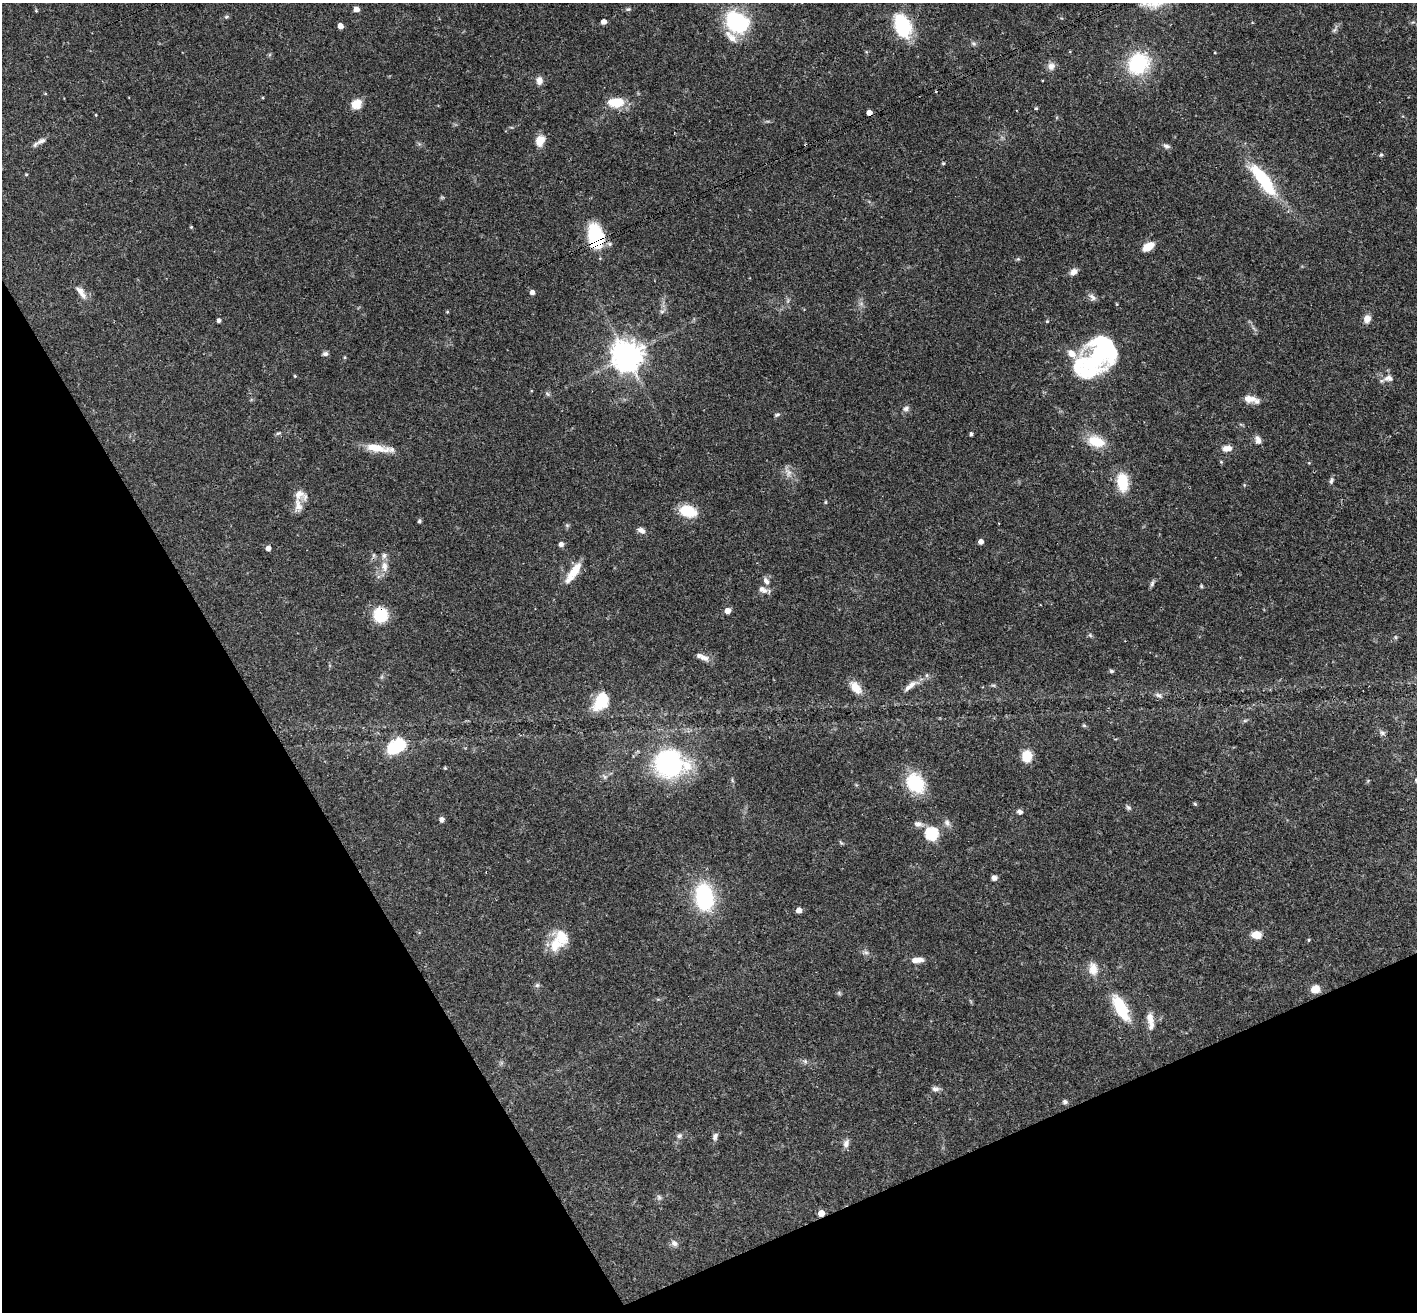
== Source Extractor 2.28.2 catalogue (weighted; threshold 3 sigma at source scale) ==
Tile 14 of 4 x 4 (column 2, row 4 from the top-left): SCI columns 1472-2886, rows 316-1625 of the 5771 x 5737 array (HDU 1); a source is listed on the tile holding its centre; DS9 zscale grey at full resolution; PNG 1419 x 1314 px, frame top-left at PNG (2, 3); no overlay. Shown black and unused: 25% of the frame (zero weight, under 3 of 4 exposures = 6% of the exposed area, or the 3 px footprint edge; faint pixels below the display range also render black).
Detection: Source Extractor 2.28.2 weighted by HDU 2 'WHT'; one run over the whole footprint, this tile lists its part. Background 0.0569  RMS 0.0031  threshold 0.0141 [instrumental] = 3 sigma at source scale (4.5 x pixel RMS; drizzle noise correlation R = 1.50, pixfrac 1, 0.05/0.05 arcsec/px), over >= 5 px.
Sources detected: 137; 4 inside a brighter object's white glare — not listed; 8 inside a brighter listed object's ellipse — not listed separately; the other 125 listed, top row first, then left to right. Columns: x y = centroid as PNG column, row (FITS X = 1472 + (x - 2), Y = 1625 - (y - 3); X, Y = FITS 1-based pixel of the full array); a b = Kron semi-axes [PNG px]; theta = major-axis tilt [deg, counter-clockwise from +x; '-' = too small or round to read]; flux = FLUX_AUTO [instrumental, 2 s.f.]
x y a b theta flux
356 9 5 4 - 2.2
628 9 7 5 1 0.56
226 17 7 4 31 0.5
604 22 4 4 - 1.9
737 22 26 21 -39 25
340 26 4 4 - 2.2
902 26 24 15 -71 21
1334 30 8 4 44 0.67
974 43 7 5 -34 0.68
1138 63 24 21 50 21
1051 66 10 9 - 1.8
539 81 10 8 83 1.8
45 93 5 3 - 0.25
616 102 20 11 3 7.4
356 104 13 12 - 3.5
1036 108 4 4 - 0.44
869 113 4 4 - 2.3
96 115 4 3 - 0.23
42 141 14 7 23 1.6
540 141 11 9 72 4.3
1167 146 9 6 -13 0.97
1381 155 6 4 65 0.43
943 163 4 4 - 0.38
26 174 4 3 - 0.33
1263 180 43 13 -54 21
442 197 6 4 0 0.39
191 227 4 4 - 0.33
595 237 21 12 -80 28
1148 246 15 9 31 3.7
1018 259 5 5 - 0.4
1074 272 9 7 35 1.8
80 290 15 9 -40 2.2
532 292 4 4 - 1.6
1092 297 13 6 -41 1.3
447 312 4 4 - 0.32
662 312 6 5 - 0.71
1367 319 9 7 68 2.4
219 320 4 3 - 0.88
1047 321 5 4 - 0.37
1071 353 12 8 -40 2.8
325 354 7 5 5 1
627 356 9 9 - 520
345 357 5 3 - 0.35
1097 358 34 19 46 22
295 376 4 3 - 0.33
1388 378 14 9 7 2.1
547 394 7 4 -45 0.56
1249 398 16 9 -6 3.2
906 409 8 7 - 1.1
777 415 8 4 31 0.58
278 433 7 5 20 0.55
971 434 4 3 - 0.63
1258 440 11 7 -68 1.7
1096 441 18 12 -21 8.6
377 448 32 9 -9 6.1
1227 448 11 7 8 2.4
1221 462 5 4 - 0.37
788 473 13 9 -67 2.2
1331 480 9 5 72 0.81
1122 482 20 12 -83 9.3
1244 485 5 4 - 0.36
826 502 5 3 - 0.33
298 505 19 10 -80 3.1
688 511 19 12 -17 8.8
419 521 5 5 - 0.52
641 530 9 6 -28 1.5
981 542 4 4 - 2
561 544 5 5 - 1.4
268 548 5 4 - 1.7
384 566 15 9 -82 2.7
575 569 24 11 53 5.1
766 581 11 7 -60 1.6
1152 583 9 5 71 0.78
1201 586 5 4 - 0.38
762 590 12 8 -23 2
728 611 5 5 - 2.7
380 615 13 12 - 13
1090 635 7 4 -46 0.52
1395 637 6 4 -89 0.45
704 657 14 8 -20 2.1
1111 671 6 5 - 0.58
993 685 6 4 -18 0.45
910 686 24 7 36 3.2
856 687 19 10 -50 4.1
1158 695 10 6 -19 1.2
601 701 22 14 57 8.8
1245 721 7 4 1 0.52
1084 725 6 5 - 0.45
1382 733 9 6 -22 0.93
396 746 16 10 33 20
1027 756 9 8 - 7.8
669 764 28 23 -3 53
445 768 3 3 - 0.37
605 777 8 5 -52 0.75
915 783 17 13 -51 19
1195 804 5 4 - 0.44
1128 807 8 6 -38 0.68
1020 812 6 5 - 1.1
442 819 6 6 - 0.89
947 823 11 7 -72 1.3
918 824 13 8 -9 1.5
931 834 6 6 - 38
841 842 8 3 -45 0.39
994 878 6 5 - 1.2
704 897 24 16 -82 33
799 910 5 5 - 2.2
1256 935 10 7 -5 3.7
561 937 20 14 -56 7
1309 940 5 4 - 0.37
866 952 8 6 -21 0.86
917 960 15 6 5 2.7
1093 969 16 11 -84 3.8
537 985 7 5 43 0.64
1315 989 10 8 27 3.3
1121 1008 33 12 -62 12
1150 1018 16 9 -83 2.6
805 1061 7 5 -45 0.71
935 1089 10 7 -7 1.2
1065 1102 6 6 - 0.78
679 1136 7 6 - 0.87
715 1137 10 6 75 1.1
846 1143 11 7 71 1.5
659 1197 8 6 -88 0.82
821 1213 5 5 - 4
674 1243 10 7 -34 1.4
Overlapping masked pixels (flux is a lower limit): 4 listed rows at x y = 869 113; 595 237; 380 615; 821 1213